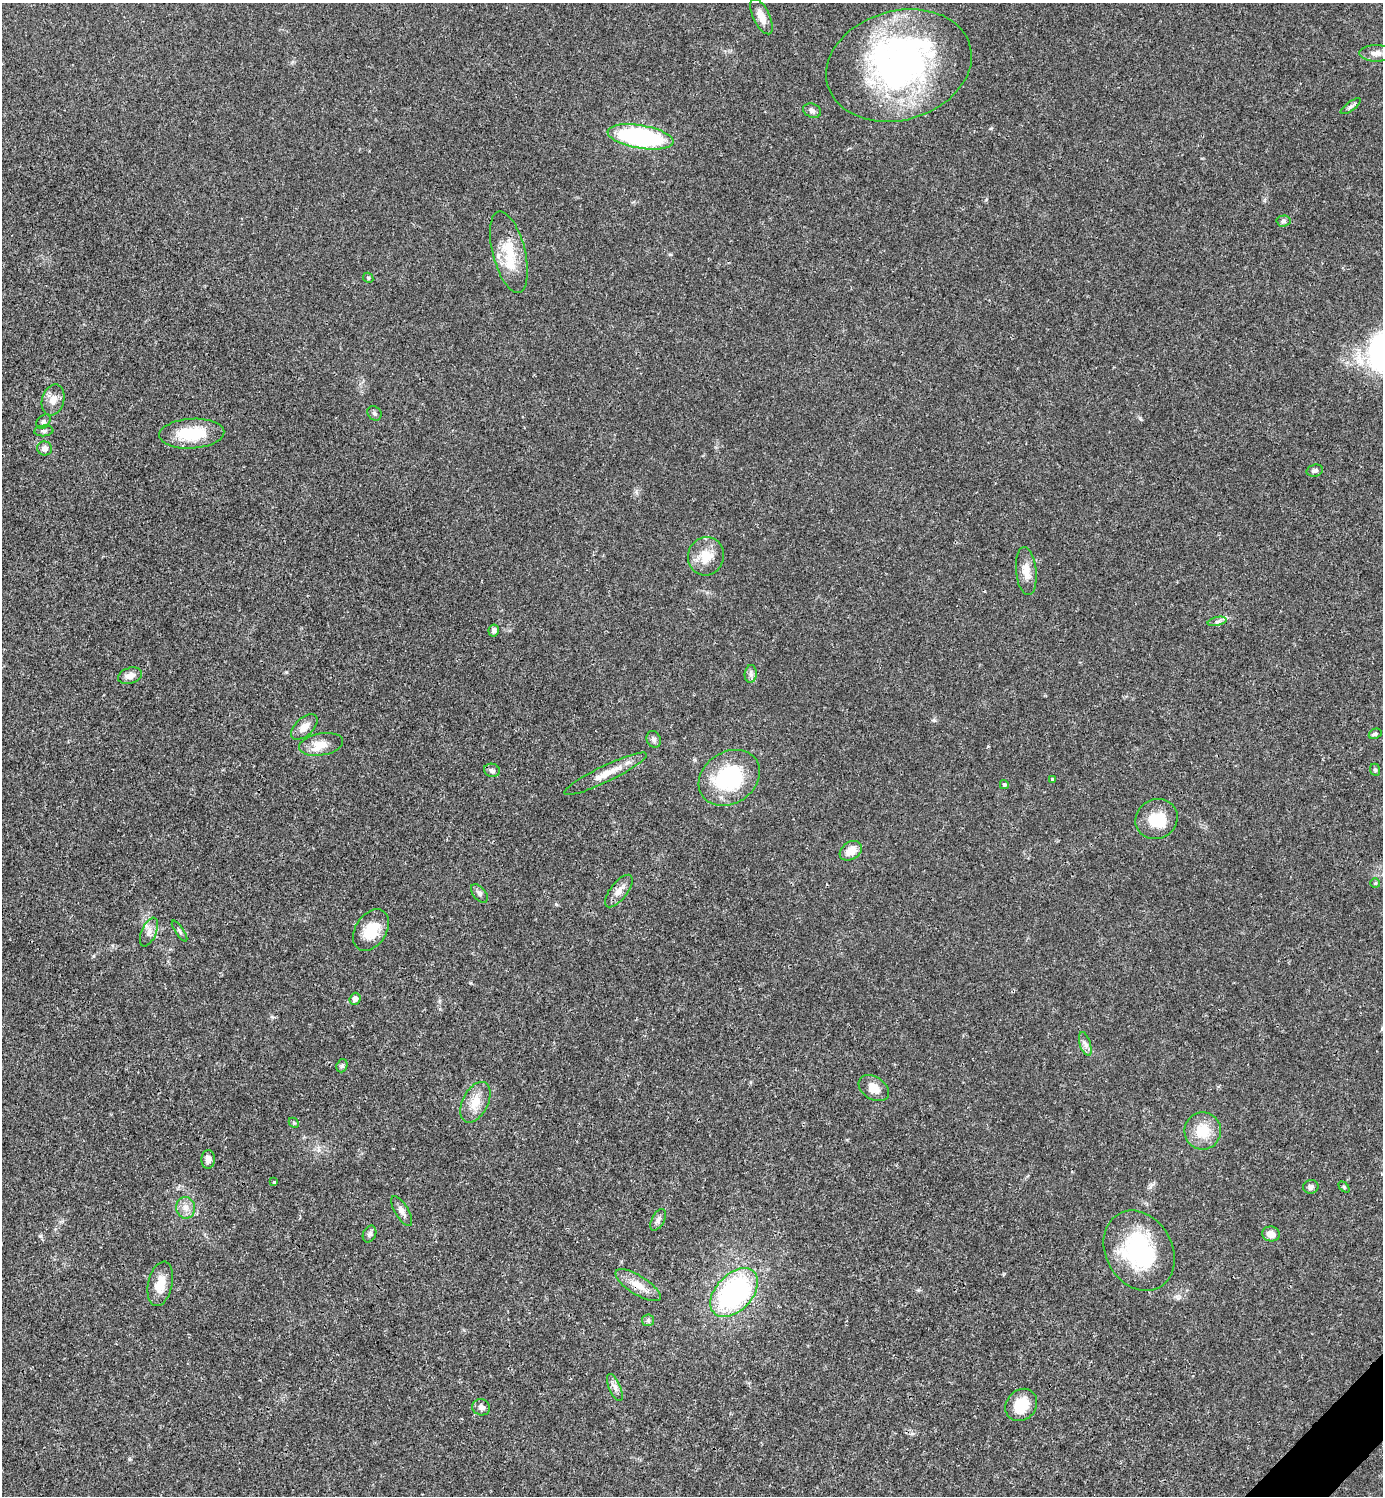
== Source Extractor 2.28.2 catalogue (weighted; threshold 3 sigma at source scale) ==
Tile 6 of 4 x 4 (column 2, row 2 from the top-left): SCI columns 1680-3060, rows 2989-4482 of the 5980 x 5981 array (HDU 1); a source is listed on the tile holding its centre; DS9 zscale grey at full resolution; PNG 1385 x 1498 px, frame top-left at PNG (2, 3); each listed source drawn as its Kron ellipse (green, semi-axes under 4 px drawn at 4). Shown black and unused: <1% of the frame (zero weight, under 3 of 4 exposures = <1% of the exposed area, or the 3 px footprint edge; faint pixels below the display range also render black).
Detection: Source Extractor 2.28.2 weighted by HDU 2 'WHT'; one run over the whole footprint, this tile lists its part. Background 0.0194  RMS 0.0023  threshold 0.0102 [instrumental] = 3 sigma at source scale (4.5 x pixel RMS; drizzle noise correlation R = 1.50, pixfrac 1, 0.05/0.05 arcsec/px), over >= 5 px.
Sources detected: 69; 1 inside a brighter object's white glare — neither listed nor drawn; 4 inside a brighter listed object's ellipse — not listed separately; the other 64 listed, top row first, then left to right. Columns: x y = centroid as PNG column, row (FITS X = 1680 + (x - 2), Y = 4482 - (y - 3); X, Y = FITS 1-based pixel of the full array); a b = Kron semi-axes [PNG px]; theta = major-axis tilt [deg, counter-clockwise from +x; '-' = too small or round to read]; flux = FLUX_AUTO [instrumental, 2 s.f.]
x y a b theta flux
761 17 19 8 -64 2.4
1376 53 17 8 0 1.5
899 65 74 54 16 72
1351 106 12 4 36 0.61
812 111 9 7 -25 0.7
640 137 33 11 -9 36
1284 221 7 5 3 0.48
509 252 42 16 -76 7.3
368 278 5 4 - 0.28
53 400 16 11 74 2.1
374 413 8 6 -44 0.54
43 422 8 6 45 0.5
44 431 9 5 5 0.6
192 434 32 15 3 9.7
45 448 7 7 - 1.1
1315 471 8 6 14 0.62
706 556 19 18 - 4.4
1026 571 24 10 -84 3
1217 621 9 4 13 0.55
494 630 6 5 - 0.67
751 674 9 6 83 0.77
130 676 12 8 16 1.4
304 727 16 9 43 2.1
1375 734 7 5 27 0.51
654 739 8 7 - 0.72
321 744 22 11 10 2.9
492 770 8 6 -19 0.71
1375 770 6 5 - 0.35
606 774 45 8 26 4.1
729 778 32 25 33 18
1052 779 3 3 - 0.55
1004 785 4 4 - 0.31
1156 819 21 19 31 6
851 851 12 8 34 2.6
1375 883 5 5 - 0.27
619 891 19 8 52 2
479 893 11 6 -50 0.75
371 930 23 15 57 5.7
179 931 12 3 -56 0.5
149 932 15 7 67 1.5
355 999 6 5 - 1.1
1085 1044 12 5 -72 0.96
342 1066 7 5 70 0.44
874 1088 16 11 -34 2.6
475 1102 22 12 63 3.7
294 1123 6 4 -45 0.31
1203 1131 18 18 - 5.8
208 1159 9 6 87 1.2
274 1182 3 3 - 0.3
1311 1187 8 7 - 0.73
1344 1187 6 4 -45 0.27
185 1208 11 9 -80 1.6
402 1211 17 6 -59 1.3
658 1220 12 6 63 0.86
370 1234 9 6 65 0.66
1271 1234 9 7 -10 1.8
1139 1251 42 33 -60 23
160 1284 22 12 77 3.9
638 1285 26 9 -32 3.3
734 1293 29 18 47 40
648 1320 6 6 - 0.45
615 1388 14 6 -67 1.1
1021 1405 17 14 48 5.9
481 1407 9 8 - 0.98
Overlapping masked pixels (flux is a lower limit): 1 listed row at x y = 638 1285
Unlisted compact peaks at least as high as the median listed source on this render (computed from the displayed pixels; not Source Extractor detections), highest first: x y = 1140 418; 129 1459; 934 720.